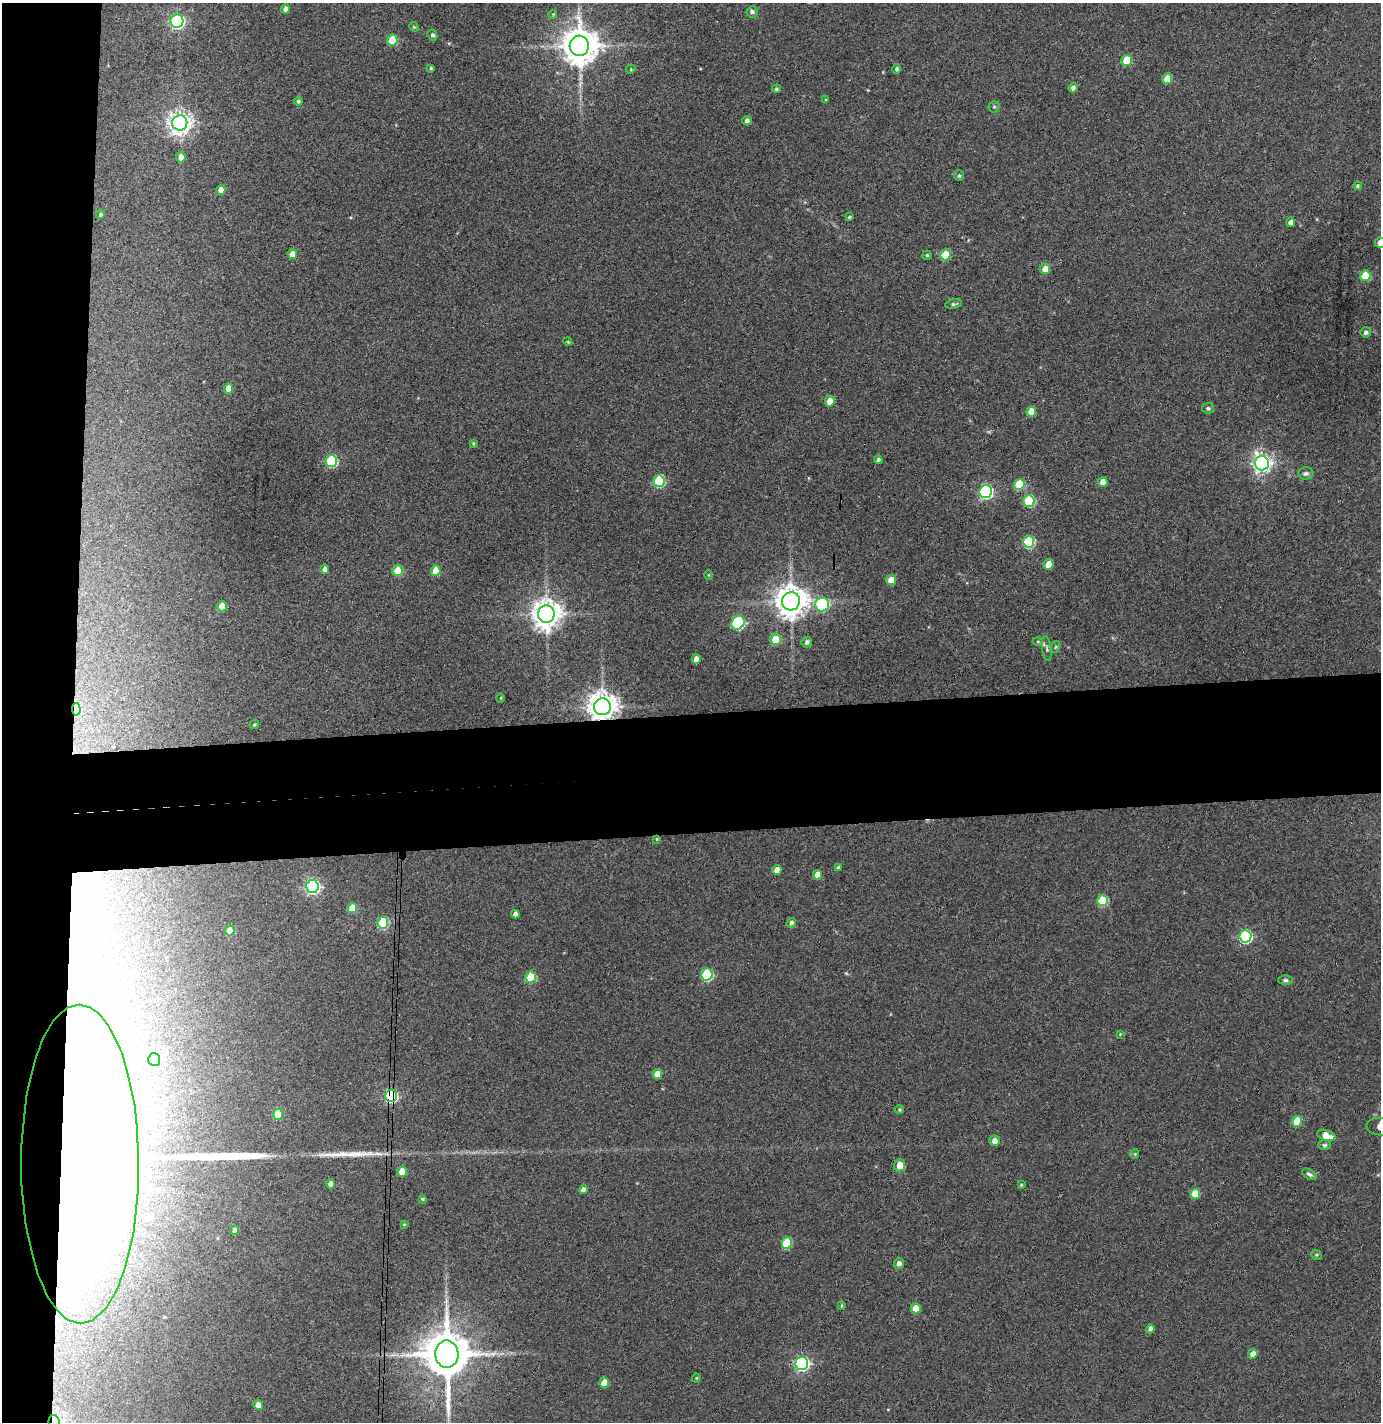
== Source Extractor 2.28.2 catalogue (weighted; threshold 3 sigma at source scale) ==
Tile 4 of 3 x 3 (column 1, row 2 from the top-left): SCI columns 79-1457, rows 1476-2895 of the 4296 x 4373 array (HDU 1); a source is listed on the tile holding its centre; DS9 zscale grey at full resolution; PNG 1383 x 1424 px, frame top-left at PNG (2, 3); each listed source drawn as its Kron ellipse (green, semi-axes under 4 px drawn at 4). Shown black and unused: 13% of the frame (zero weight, under 3 of 4 exposures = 6% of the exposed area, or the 3 px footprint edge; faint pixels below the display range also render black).
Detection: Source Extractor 2.28.2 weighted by HDU 2 'WHT'; one run over the whole footprint, this tile lists its part. Background 0.0883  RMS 0.0062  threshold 0.0277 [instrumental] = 3 sigma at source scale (4.5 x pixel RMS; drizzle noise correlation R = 1.50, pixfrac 1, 0.05/0.05 arcsec/px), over >= 5 px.
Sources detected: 125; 2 long thin detections or spike segments (spike, bleed or trail) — neither listed nor drawn; the other 123 listed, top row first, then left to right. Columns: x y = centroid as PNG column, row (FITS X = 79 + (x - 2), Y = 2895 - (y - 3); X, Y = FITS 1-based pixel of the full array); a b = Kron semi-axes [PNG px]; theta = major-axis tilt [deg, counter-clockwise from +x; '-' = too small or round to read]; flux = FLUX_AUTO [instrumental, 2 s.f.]
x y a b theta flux
285 9 4 4 - 3
752 12 5 5 - 1.7
553 14 4 3 - 0.53
177 21 7 6 - 130
414 27 5 4 - 0.56
432 35 5 5 - 1.4
392 40 5 5 - 22
579 46 10 9 - 1500
1127 60 5 5 - 23
431 68 4 3 - 0.91
631 69 5 4 - 0.6
897 69 5 4 - 1.4
1167 79 5 5 - 14
1073 88 4 4 - 2.8
776 89 4 4 - 1.1
826 100 4 4 - 0.58
298 101 4 4 - 1.1
994 107 5 5 - 1
747 121 5 4 - 2.1
180 123 7 7 - 450
181 157 5 4 - 3.1
959 176 5 4 - 0.92
1357 186 4 4 - 1.1
221 190 5 4 - 5
100 214 4 4 - 1.2
849 217 4 3 - 0.99
1291 222 5 4 - 3.4
1380 243 5 5 - 4.6
292 254 5 4 - 7.3
927 255 4 4 - 0.82
945 255 5 5 - 21
1045 269 5 5 - 5.8
1365 276 5 5 - 19
953 304 8 4 9 1.2
1366 332 5 5 - 1.9
568 342 4 3 - 0.54
228 389 5 4 - 6.6
830 401 5 5 - 9.1
1208 408 6 5 - 1.3
1031 412 5 5 - 11
473 443 4 3 - 0.83
878 460 4 3 - 1.5
331 461 6 5 - 50
1262 463 7 7 - 280
1306 473 7 6 - 1.4
659 481 6 5 - 48
1103 482 5 4 - 7.1
1019 484 5 5 - 24
986 492 6 6 - 110
1029 501 6 5 - 40
1029 542 6 5 - 44
1048 564 5 5 - 8.8
325 569 5 4 - 3.4
398 571 5 5 - 22
436 571 5 4 - 12
708 575 5 3 - 0.5
891 580 5 5 - 7.5
791 601 9 9 - 1100
822 605 7 7 - 59
222 606 5 4 - 8.6
546 614 9 8 - 850
738 623 7 6 - 67
775 639 6 5 - 11
807 642 5 5 - 1.9
1038 642 5 3 - 0.6
1055 647 6 4 71 0.87
1047 649 12 4 -83 1.7
696 659 4 4 - 3.8
501 698 4 3 - 0.58
602 707 8 8 - 840
76 709 6 4 -87 31
254 724 5 4 - 0.87
657 839 4 4 - 0.73
838 868 4 4 - 1.5
777 870 5 4 - 6.5
817 875 5 4 - 6.1
312 887 6 6 - 140
1102 900 5 5 - 32
352 908 5 5 - 12
515 914 4 4 - 2.9
383 923 6 5 - 41
791 923 5 4 - 2.1
230 931 5 4 - 10
1245 936 6 6 - 82
707 975 6 5 - 54
531 977 5 5 - 29
1285 980 7 5 -1 1.3
1120 1034 3 3 - 0.49
154 1059 6 6 - 88
657 1074 5 4 - 9.6
391 1096 6 6 - 96
899 1109 4 4 - 0.86
278 1114 5 5 - 20
1297 1122 5 5 - 18
1380 1127 13 8 -7 4.4
1326 1136 9 5 -17 7.3
995 1141 5 5 - 4.2
1324 1145 6 5 - 1.1
1135 1154 4 4 - 0.7
80 1164 159 59 -90 2700
900 1165 6 5 - 9.4
402 1172 5 4 - 8.6
1309 1174 8 4 -33 1.5
330 1184 4 4 - 2.7
1021 1185 3 3 - 0.75
583 1190 4 4 - 3.3
1195 1194 5 5 - 12
422 1199 4 3 - 0.82
404 1224 4 3 - 0.6
234 1230 4 4 - 3.1
787 1243 5 5 - 32
1316 1255 5 4 - 0.83
899 1263 5 5 - 2.8
841 1305 4 4 - 0.85
916 1308 5 5 - 9.9
1150 1329 4 4 - 2.5
447 1354 13 11 -88 3100
1253 1354 5 4 - 5
802 1364 6 6 - 130
696 1378 4 4 - 0.6
604 1383 5 4 - 11
258 1405 5 5 - 5.3
54 1422 7 5 -84 200
Overlapping masked pixels (flux is a lower limit): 6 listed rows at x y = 602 707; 76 709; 391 1096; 80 1164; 447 1354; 54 1422
Isophote crosses this tile's border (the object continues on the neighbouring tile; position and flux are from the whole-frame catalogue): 3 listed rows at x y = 1380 243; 1380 1127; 54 1422